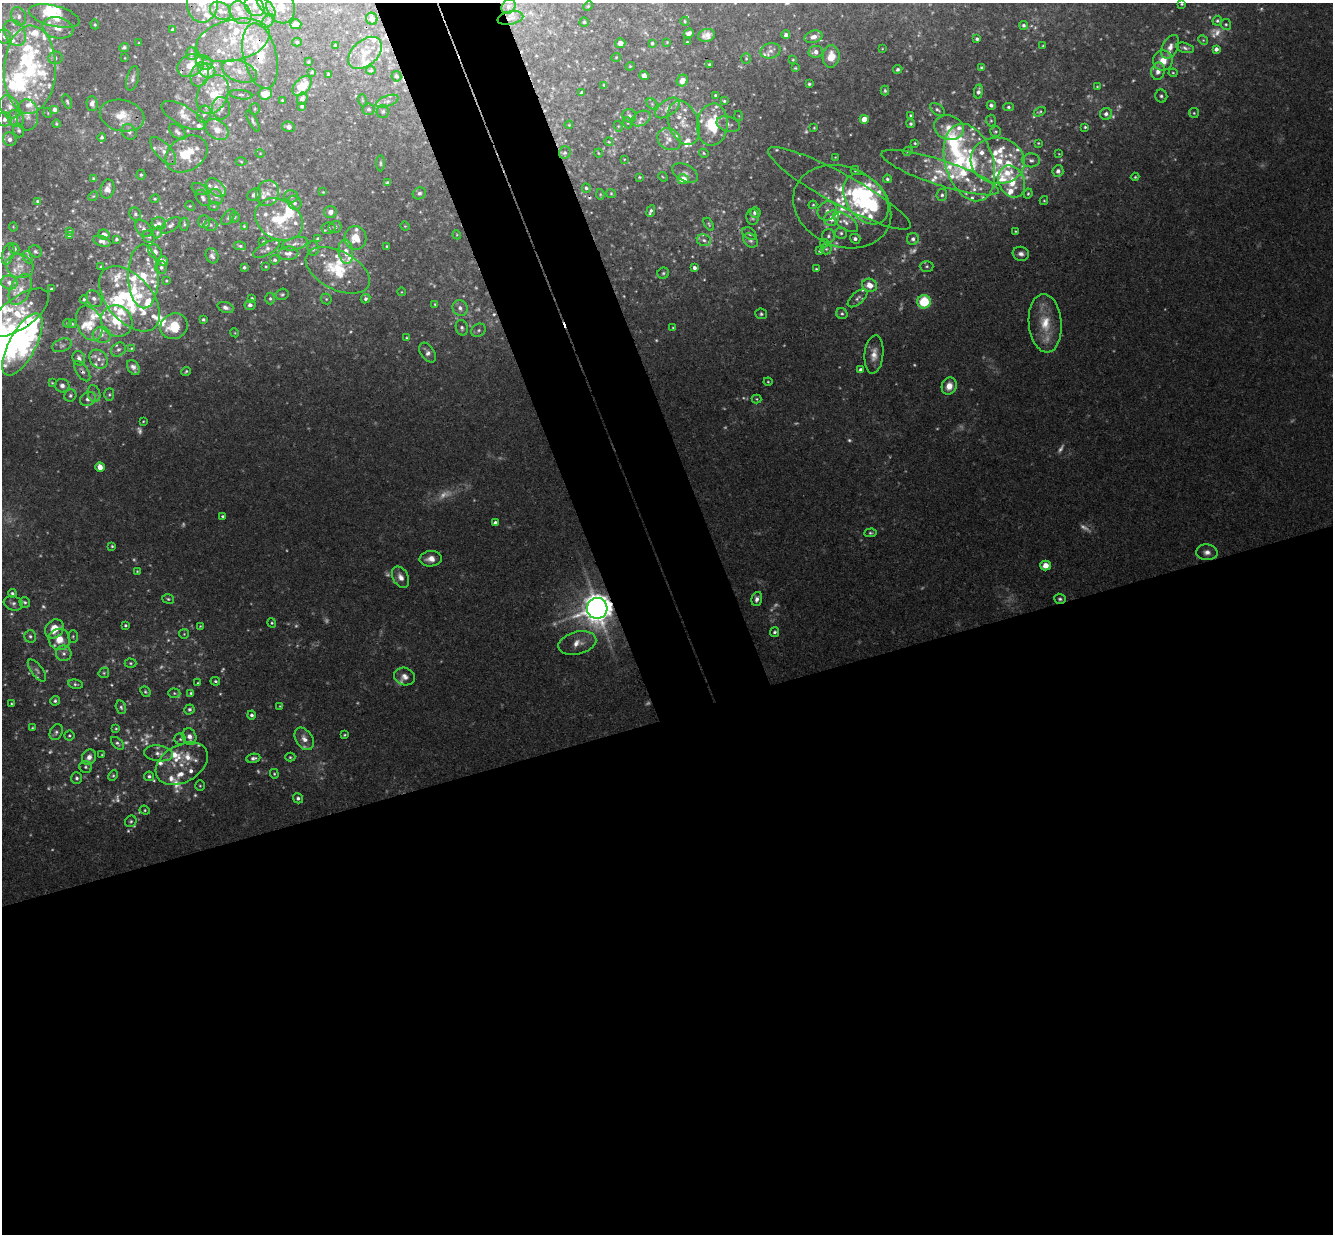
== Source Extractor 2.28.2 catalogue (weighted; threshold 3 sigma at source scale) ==
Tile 15 of 4 x 4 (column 3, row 4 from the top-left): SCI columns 2722-4052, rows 292-1523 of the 5439 x 5390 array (HDU 1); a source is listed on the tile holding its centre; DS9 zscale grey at full resolution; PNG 1335 x 1236 px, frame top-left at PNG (2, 3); each listed source drawn as its Kron ellipse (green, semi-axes under 4 px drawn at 4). Shown black and unused: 47% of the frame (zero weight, under 3 of 4 exposures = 6% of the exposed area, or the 3 px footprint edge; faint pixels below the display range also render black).
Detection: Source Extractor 2.28.2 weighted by HDU 2 'WHT'; one run over the whole footprint, this tile lists its part. Background 0.0512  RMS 0.0029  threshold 0.0131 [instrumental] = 3 sigma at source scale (4.5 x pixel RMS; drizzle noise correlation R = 1.50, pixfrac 1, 0.05/0.05 arcsec/px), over >= 5 px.
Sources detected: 671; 104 too faint to see at this stretch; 4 inside a brighter object's white glare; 4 cosmic-ray / hot-pixel residue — neither listed nor drawn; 158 inside a brighter listed object's ellipse — not listed separately; the other 401 listed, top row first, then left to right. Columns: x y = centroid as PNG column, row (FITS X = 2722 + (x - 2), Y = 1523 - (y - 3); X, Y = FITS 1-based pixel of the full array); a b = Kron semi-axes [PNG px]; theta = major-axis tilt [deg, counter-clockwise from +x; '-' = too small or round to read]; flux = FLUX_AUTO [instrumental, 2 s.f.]
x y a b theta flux
203 3 20 15 87 7.5
1182 4 3 3 - 0.35
508 6 8 6 48 0.8
588 6 5 4 - 0.37
254 7 11 8 -43 2.3
266 7 13 5 -49 1.6
281 7 16 14 -67 4.7
220 11 11 8 -29 2.6
240 13 12 9 -50 3.1
19 16 9 7 -70 1.5
54 16 26 10 -14 7.7
510 18 13 6 12 1.6
372 19 6 5 - 2.3
268 21 8 5 45 0.81
685 21 4 3 - 0.3
1217 21 5 4 - 0.52
584 22 4 4 - 0.41
95 24 5 4 - 0.34
296 24 5 5 - 1.5
1226 24 5 5 - 0.5
1024 25 4 4 - 0.72
58 28 15 10 -12 3.3
173 30 4 4 - 1
15 33 14 10 -60 3.2
689 33 5 4 - 1.1
706 35 8 6 13 1.8
786 35 4 4 - 0.91
4 37 7 7 - 1.1
813 37 9 6 15 2.1
977 39 4 3 - 0.6
233 40 37 20 13 15
1203 40 5 4 - 0.4
297 42 5 4 - 0.49
667 42 3 3 - 0.25
687 42 3 3 - 0.37
139 43 3 2 - 0.24
620 43 5 5 - 1.7
652 43 4 3 - 0.48
335 45 3 2 - 0.21
1043 46 3 2 - 0.24
124 47 5 4 - 0.61
1170 47 12 7 61 2
1185 48 9 5 -14 0.8
882 49 3 2 - 0.19
1216 49 4 4 - 1.2
771 51 10 7 14 1.4
816 52 7 6 - 1.5
365 53 19 12 42 4.2
191 54 6 5 - 0.75
260 56 33 16 -77 11
831 56 11 8 83 4.3
616 57 4 4 - 0.32
55 58 7 6 - 1
125 58 2 2 - 0.16
746 59 5 5 - 0.43
793 60 4 3 - 0.29
1163 61 10 10 - 4.1
308 62 3 2 - 0.31
204 63 9 7 -27 1.6
710 65 3 3 - 0.55
190 66 14 10 27 4.9
630 66 4 4 - 0.31
981 67 3 3 - 0.37
795 68 4 4 - 0.29
898 69 5 4 - 0.6
30 70 44 26 88 30
207 70 9 7 -32 5.3
371 70 5 3 - 0.33
239 71 18 10 -21 4.7
1158 71 8 6 76 1.9
312 72 3 3 - 0.26
1173 73 4 4 - 0.34
200 74 12 9 71 2.7
328 74 3 3 - 0.39
644 75 5 4 - 1.3
396 76 5 5 - 0.67
133 78 12 6 76 0.96
682 80 6 5 - 2.6
809 84 3 3 - 0.5
604 85 4 4 - 0.38
302 86 11 7 47 6.9
1097 87 3 3 - 0.27
885 91 5 4 - 0.52
978 92 7 4 81 1.1
582 93 4 4 - 1.1
213 94 20 15 63 12
265 94 7 6 - 5.3
241 95 11 4 -7 0.88
715 95 3 3 - 0.42
1161 96 6 6 - 0.73
302 99 6 5 - 1.3
282 100 3 3 - 0.31
362 100 6 4 -71 0.31
387 101 12 5 20 1.2
724 101 3 3 - 0.38
67 102 7 4 -72 0.56
92 103 7 5 -89 1.4
652 104 6 5 - 0.64
991 105 4 3 - 0.93
302 106 4 3 - 0.73
10 107 12 9 -53 2.6
1008 107 5 4 - 0.49
221 108 11 9 -86 2.2
667 108 14 7 35 2
54 109 5 4 - 1.1
255 109 5 5 - 0.41
369 109 6 6 - 0.66
937 110 9 5 -37 0.73
383 111 6 6 - 0.6
1040 112 6 4 29 0.39
48 113 5 3 - 0.25
1194 113 5 4 - 0.42
204 114 9 6 72 1.1
1106 114 6 6 - 1.2
27 115 15 11 -87 3.1
183 115 24 9 -29 3.1
910 115 4 3 - 0.31
122 116 22 15 -13 5.7
629 116 7 6 - 0.99
739 116 5 3 - 0.24
641 118 10 7 29 1.4
5 119 7 7 - 1.2
16 119 9 7 -48 1.5
864 119 4 4 - 4.3
253 121 12 3 -62 0.67
991 121 6 5 - 0.47
628 123 5 3 - 0.31
684 123 23 15 -69 6.1
56 124 4 3 - 0.36
728 124 12 7 -15 1.5
911 124 4 4 - 0.5
569 125 4 3 - 0.24
712 125 21 15 84 14
618 126 5 3 - 0.31
289 127 6 5 - 1
1085 127 3 3 - 0.39
814 128 3 3 - 0.3
949 128 15 12 -18 3.7
19 130 7 5 -70 0.63
217 130 12 9 -34 3.1
129 132 8 7 - 0.93
178 132 10 6 -40 1.1
996 132 5 5 - 0.44
102 137 4 3 - 0.65
10 139 7 6 - 1.5
669 139 12 10 -32 3
609 142 4 3 - 0.28
915 143 4 3 - 0.31
1038 143 3 3 - 0.27
163 151 17 7 -48 2.6
908 151 5 4 - 0.39
260 153 4 3 - 0.21
565 153 6 5 - 0.59
598 153 4 3 - 0.24
704 153 5 4 - 0.4
186 154 22 16 32 11
1059 154 4 2 - 0.2
835 157 3 3 - 0.19
624 159 4 2 - 0.18
1031 160 9 7 -3 1.1
998 161 27 23 -10 15
241 162 5 3 - 0.31
969 162 40 24 -73 24
380 163 8 3 -90 0.46
855 170 4 3 - 0.36
1058 171 6 5 - 1.2
685 173 14 8 -27 1.8
940 173 62 12 -18 11
141 175 5 4 - 0.46
639 177 4 3 - 0.3
663 177 5 4 - 0.33
1135 177 4 4 - 0.4
94 179 4 3 - 0.53
683 179 5 5 - 5.2
887 179 4 4 - 0.49
1012 181 16 12 -64 6.5
388 183 4 3 - 1
216 188 11 7 -42 2.2
586 188 4 4 - 0.48
839 188 81 15 -29 11
107 189 10 6 76 1.9
200 189 8 5 -26 0.77
323 192 3 3 - 0.24
267 193 13 11 67 2.3
419 193 7 5 27 0.81
611 193 5 4 - 0.37
600 194 5 4 - 0.31
1028 194 5 3 - 0.42
254 195 7 6 - 1.3
942 195 6 5 - 0.73
93 196 5 4 - 0.34
291 196 7 6 - 0.92
216 197 8 6 -55 1.1
203 198 9 6 -54 0.96
155 199 4 3 - 0.37
866 199 28 19 -54 31
37 201 4 3 - 0.46
1044 201 4 4 - 0.31
294 203 7 6 - 1.1
813 205 4 3 - 0.3
190 206 5 4 - 0.39
214 206 5 3 - 0.33
842 207 51 39 -24 21
651 211 6 3 66 0.75
827 211 10 9 - 1.7
330 212 6 6 - 1.6
755 212 5 5 - 1.7
135 214 7 5 -65 0.69
228 217 9 5 52 0.69
235 217 5 5 - 0.38
753 217 8 6 -89 0.96
832 218 8 7 - 2.9
279 219 25 19 -29 13
204 221 6 6 - 0.79
845 222 14 7 -36 1.9
159 223 7 6 - 1
184 224 6 4 84 0.46
709 224 7 3 -59 0.44
171 225 11 6 35 1
211 225 7 6 - 0.77
244 226 4 4 - 0.27
405 226 5 4 - 0.27
13 227 4 4 - 0.29
335 227 6 6 - 0.89
328 228 7 6 - 0.8
143 229 10 6 -42 1.2
70 231 4 3 - 0.4
1015 231 3 2 - 0.25
157 232 6 4 71 0.42
749 233 7 5 -35 0.71
841 233 6 5 - 0.69
104 234 6 5 - 1.7
457 235 4 3 - 0.29
69 236 3 2 - 0.29
828 236 7 6 - 0.77
149 237 6 5 - 0.78
355 238 12 11 - 5.3
116 239 4 3 - 0.53
318 239 4 4 - 0.66
855 239 5 5 - 0.84
913 239 6 6 - 1
704 240 7 6 - 1.1
750 240 8 6 -43 0.88
102 241 9 5 -20 1.3
263 242 3 3 - 0.27
825 243 4 4 - 0.3
295 244 13 6 14 1.4
240 246 6 4 -10 0.57
387 246 3 2 - 0.29
313 248 7 5 -85 0.67
14 249 5 5 - 0.94
267 249 15 6 29 1.4
826 249 5 5 - 0.53
35 251 6 5 - 0.6
820 251 4 4 - 0.49
155 252 8 6 -54 1.3
346 252 12 7 -83 3.2
288 253 10 7 4 1.4
8 254 11 5 73 0.97
1021 254 8 7 - 1.3
212 256 8 6 -68 0.95
28 257 7 4 -62 0.5
275 260 5 4 - 0.59
163 261 5 5 - 0.92
20 266 14 11 -16 3.2
266 266 3 2 - 0.26
927 266 7 5 0 0.64
101 267 3 2 - 0.32
161 267 6 6 - 0.82
244 267 3 3 - 0.5
694 268 4 3 - 1.1
816 269 3 3 - 0.35
338 270 34 19 -27 14
663 273 6 5 - 0.51
143 276 32 15 -89 9.8
166 281 4 3 - 0.31
9 282 8 7 - 1.6
870 285 7 6 - 3.5
51 289 3 2 - 0.32
20 290 16 10 64 3.4
401 292 4 3 - 0.21
282 294 6 5 - 0.55
252 298 3 3 - 0.32
858 298 12 6 41 1.1
84 299 4 3 - 0.4
94 299 9 7 -53 1.2
130 299 38 22 -49 23
270 299 6 4 -90 0.59
326 299 6 5 - 0.39
366 299 5 4 - 0.7
924 302 6 6 - 12
435 304 4 3 - 0.34
250 305 5 5 - 0.99
225 307 8 5 -20 1.1
460 308 8 7 - 1.6
19 313 35 15 36 10
761 314 6 5 - 0.6
842 314 6 5 - 0.62
203 320 3 3 - 0.49
117 321 16 15 - 9.5
67 323 4 4 - 0.34
89 323 18 12 -68 4.8
1045 323 29 16 -85 9.2
72 324 4 3 - 0.34
174 326 14 12 28 9.2
462 328 8 6 -74 0.9
673 328 3 3 - 0.3
479 330 7 6 - 0.9
235 333 4 3 - 0.26
102 335 9 8 - 1.6
407 338 4 3 - 0.39
22 345 34 13 62 23
62 345 10 6 22 0.99
131 348 3 3 - 0.25
118 349 8 6 41 0.95
427 353 11 6 -57 1.4
874 354 19 9 84 3.3
79 358 7 6 - 1.3
99 359 10 8 -48 1.9
133 367 8 5 -58 1.4
861 370 4 4 - 0.99
82 371 12 6 -56 1.1
186 371 5 4 - 0.44
768 382 4 4 - 0.34
52 383 4 3 - 0.29
62 386 7 6 - 1.3
949 386 9 7 71 3.1
94 394 8 6 -74 0.89
109 394 6 5 - 0.49
70 395 6 5 - 0.66
88 399 8 6 24 1.6
757 399 5 4 - 0.35
143 421 3 2 - 0.25
100 467 5 4 - 3.3
222 516 3 3 - 0.41
495 523 4 4 - 1.3
870 533 6 4 4 0.49
112 546 3 3 - 0.37
1207 552 11 8 -2 1.8
431 559 11 8 4 2.5
1045 565 5 5 - 3.4
137 571 2 2 - 0.24
401 577 11 7 -62 2.2
12 593 4 3 - 0.57
168 599 6 4 -16 0.52
757 599 7 5 74 1.2
1060 599 6 5 - 0.64
25 602 5 5 - 0.56
13 603 9 7 -18 1.1
597 608 10 10 - 490
272 623 4 4 - 0.37
125 625 4 4 - 0.47
200 626 4 3 - 0.26
54 629 10 8 45 5.8
775 632 5 4 - 0.63
184 634 5 4 - 0.33
30 636 6 6 - 0.73
73 636 6 4 89 0.47
59 639 11 10 - 4.3
577 643 19 11 14 3.8
64 653 8 7 - 1.3
131 663 6 4 -1 0.48
37 670 13 5 -53 1.2
104 673 5 5 - 0.47
405 677 10 8 -20 2
215 681 5 3 - 0.49
198 683 4 4 - 0.29
76 684 8 4 -10 0.58
145 692 6 4 -50 0.5
174 693 6 4 -3 0.46
191 693 4 3 - 0.44
55 701 5 4 - 0.62
11 703 3 3 - 0.27
280 706 3 3 - 0.23
121 707 7 5 -72 0.63
189 709 5 5 - 0.66
252 715 4 4 - 0.76
32 728 4 3 - 0.32
116 729 3 3 - 0.31
56 732 8 6 64 0.91
69 735 5 5 - 0.43
344 735 4 3 - 0.35
189 737 8 6 -70 1.9
180 739 5 5 - 0.57
304 739 12 8 -56 2.4
117 743 8 4 -44 0.68
158 753 14 8 -8 1.9
102 755 3 3 - 0.26
89 757 8 7 - 2.1
290 757 5 4 - 0.4
253 758 7 4 9 0.94
182 764 28 18 29 7.3
86 767 6 6 - 0.6
274 774 5 4 - 0.34
113 775 5 4 - 0.4
149 776 5 5 - 0.67
77 778 6 5 - 0.78
200 786 5 4 - 0.39
298 798 5 4 - 0.81
145 810 5 4 - 0.38
131 821 6 5 - 0.6
Overlapping masked pixels (flux is a lower limit): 7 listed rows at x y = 510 18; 260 56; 130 299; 19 313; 82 371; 1060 599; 597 608
Isophote crosses this tile's border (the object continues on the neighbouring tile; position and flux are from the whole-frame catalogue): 3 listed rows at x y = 203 3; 281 7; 19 313